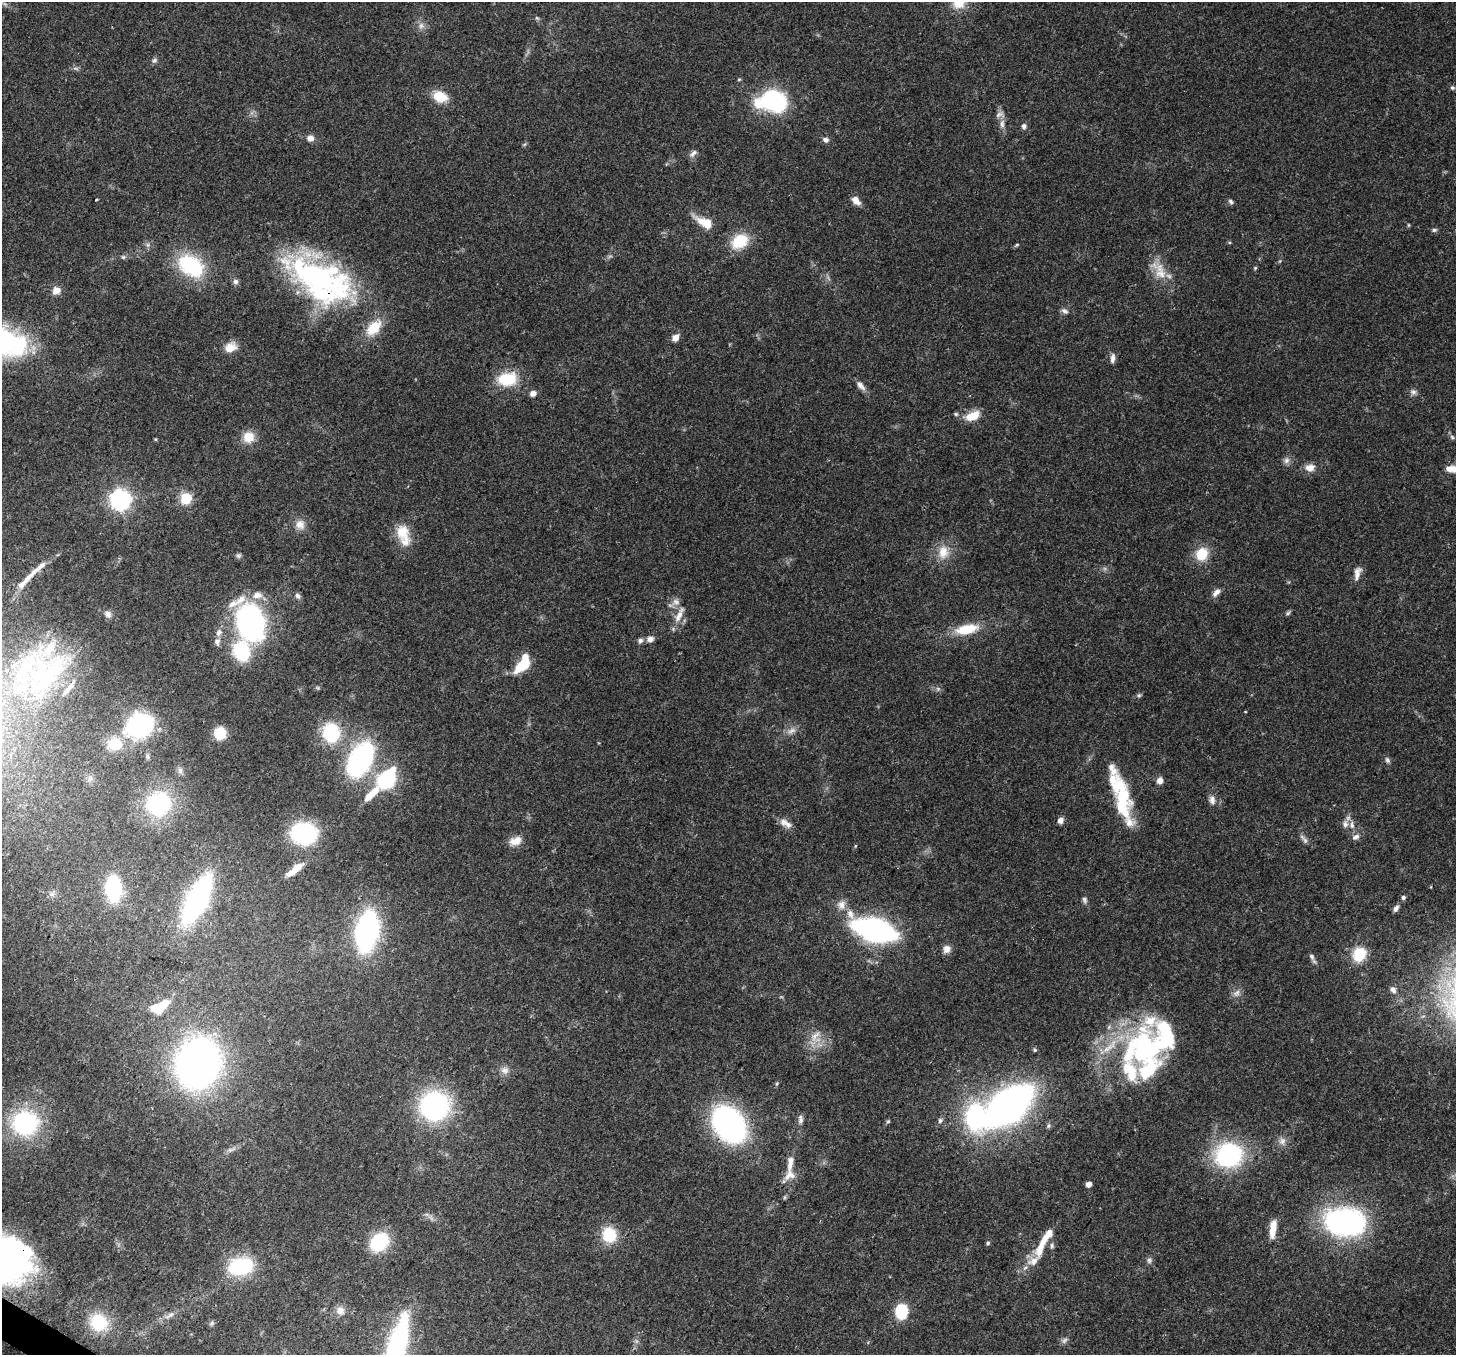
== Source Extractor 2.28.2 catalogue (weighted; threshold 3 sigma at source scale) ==
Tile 7 of 4 x 4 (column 3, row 2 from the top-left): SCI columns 2983-4436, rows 3063-4415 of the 5960 x 6058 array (HDU 1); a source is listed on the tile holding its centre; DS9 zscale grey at full resolution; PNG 1458 x 1357 px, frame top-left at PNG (2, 2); no overlay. Shown black and unused: <1% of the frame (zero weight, under 3 of 4 exposures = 8% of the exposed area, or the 3 px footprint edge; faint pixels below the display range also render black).
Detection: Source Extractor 2.28.2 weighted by HDU 2 'WHT'; one run over the whole footprint, this tile lists its part. Background 0.0595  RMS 0.0035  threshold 0.0158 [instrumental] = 3 sigma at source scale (4.5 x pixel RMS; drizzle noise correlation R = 1.50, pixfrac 1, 0.0396/0.0396 arcsec/px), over >= 5 px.
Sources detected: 177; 5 too faint to see at this stretch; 6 inside a brighter object's white glare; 2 long thin detections or spike segments (spike, bleed or trail) — not listed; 21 inside a brighter listed object's ellipse — not listed separately; the other 143 listed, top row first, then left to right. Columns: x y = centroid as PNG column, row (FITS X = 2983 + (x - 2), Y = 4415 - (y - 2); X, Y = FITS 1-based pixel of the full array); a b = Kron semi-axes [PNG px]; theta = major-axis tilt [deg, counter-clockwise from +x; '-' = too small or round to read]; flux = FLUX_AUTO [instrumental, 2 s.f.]
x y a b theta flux
959 2 20 16 43 8.4
537 18 7 4 -44 0.6
421 26 9 8 - 1.7
154 61 8 7 - 0.92
1452 87 6 5 - 0.69
440 97 16 11 -23 7.8
775 101 24 20 -28 38
1002 124 13 6 87 1.9
1024 126 8 6 76 1.1
310 138 9 7 -8 2.1
826 140 8 6 -23 1.3
693 153 13 6 43 1.5
96 200 3 2 - 0.51
856 201 12 7 -46 2.7
1231 201 7 5 -37 0.84
705 222 25 10 -30 7.5
1408 225 6 4 -90 0.37
1434 230 7 5 9 0.77
740 241 21 16 32 12
1017 245 6 4 36 0.5
123 257 7 5 -1 0.76
1280 261 6 3 70 0.39
191 266 29 20 -34 31
1255 268 5 4 - 0.41
1159 270 33 15 -56 8
314 276 101 40 -21 87
236 281 7 7 - 1.2
56 290 10 8 26 3
1065 311 9 7 -29 1.3
374 328 23 14 47 9.2
675 338 7 5 49 3.6
15 343 35 28 -47 32
230 347 15 11 28 4.7
1113 358 13 6 85 1.6
507 379 25 17 10 13
861 386 14 7 -48 2
1413 392 9 8 - 1.3
533 393 7 6 - 2.1
956 414 6 5 - 0.58
972 416 17 9 24 6.5
248 437 14 13 - 5.8
1452 437 7 4 -46 0.69
1286 460 10 8 73 1.6
1310 467 13 10 5 3
1453 469 20 8 -3 5.6
186 498 6 6 - 27
120 500 7 7 - 210
300 525 14 13 - 3.4
402 532 21 16 -77 7.5
943 552 20 15 85 6.5
1202 554 16 14 60 8.6
1357 573 18 8 76 2.6
22 584 18 8 46 3
1216 592 13 7 45 2
257 595 13 10 4 3.5
297 596 9 6 -62 1.2
676 602 12 10 1 2.4
1288 613 7 4 45 0.67
108 614 9 8 - 1.6
679 615 27 8 63 4
250 622 28 19 -69 110
967 629 27 11 12 11
219 632 9 7 76 1.8
650 639 9 7 22 1.9
640 641 8 7 - 1.2
217 642 11 7 83 1.6
241 651 20 16 -74 22
523 665 18 9 32 11
48 674 81 26 51 50
1139 695 6 5 - 0.59
1245 712 3 2 - 0.36
140 725 18 15 30 75
220 733 11 10 - 9.6
331 733 14 12 -86 31
114 744 18 15 4 9.7
147 756 7 5 -78 0.75
360 759 36 21 62 62
1387 760 9 6 -62 0.93
180 770 9 7 -89 1.2
387 778 23 15 57 31
1160 780 8 7 - 1.8
371 794 21 7 45 6.4
1122 797 48 16 -78 24
1212 800 12 8 -84 1.9
159 804 30 29 - 29
1060 820 6 5 - 2.2
785 823 19 8 -29 2.8
1345 824 11 9 -90 2.1
304 833 20 17 -4 47
1355 837 11 7 27 1.7
1304 839 17 5 -49 1.4
515 841 16 10 21 3.9
855 846 5 3 - 0.33
295 869 20 6 39 6.9
113 889 15 9 -88 49
52 894 6 6 - 1
1403 897 5 5 - 0.82
197 899 37 14 64 100
1085 900 9 6 -78 1
841 905 13 12 - 3.1
1396 908 9 5 61 1.3
874 930 27 13 -18 150
367 931 32 17 79 89
947 949 10 9 - 2.4
1359 954 7 6 - 47
1312 956 11 6 -59 1.2
1393 990 11 8 -65 1.8
1236 993 12 8 48 1.9
161 1007 19 8 47 8.9
815 1036 21 10 53 4.4
1144 1047 48 45 45 64
1035 1050 6 5 - 0.53
198 1063 33 28 68 230
505 1070 12 10 -20 2.3
435 1106 22 21 - 71
1008 1106 38 19 39 210
974 1116 44 26 85 37
800 1119 12 6 87 1.5
940 1120 7 6 - 1.1
888 1121 5 4 - 0.52
25 1123 25 23 11 41
729 1124 27 20 -51 120
1282 1141 11 10 - 2.3
231 1149 15 5 21 1.6
1229 1155 27 24 17 47
790 1162 25 8 81 4.3
1089 1184 4 4 - 2.8
1345 1222 41 27 -4 79
1273 1229 20 7 83 6
609 1235 17 15 -65 12
1047 1237 49 9 55 9.4
379 1242 19 15 46 21
988 1243 5 4 - 0.53
5 1260 49 41 -37 130
1149 1260 8 7 - 1
241 1266 23 16 14 28
340 1311 11 11 - 2.6
901 1311 9 8 - 25
169 1315 18 5 24 2.2
99 1322 23 20 -37 16
212 1324 7 6 - 0.72
1064 1340 10 6 45 1.1
396 1347 48 15 74 80
Overlapping masked pixels (flux is a lower limit): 3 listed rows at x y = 314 276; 729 1124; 5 1260
Isophote crosses this tile's border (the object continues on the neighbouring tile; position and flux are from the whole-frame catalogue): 5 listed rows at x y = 959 2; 1453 469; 48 674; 5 1260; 396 1347